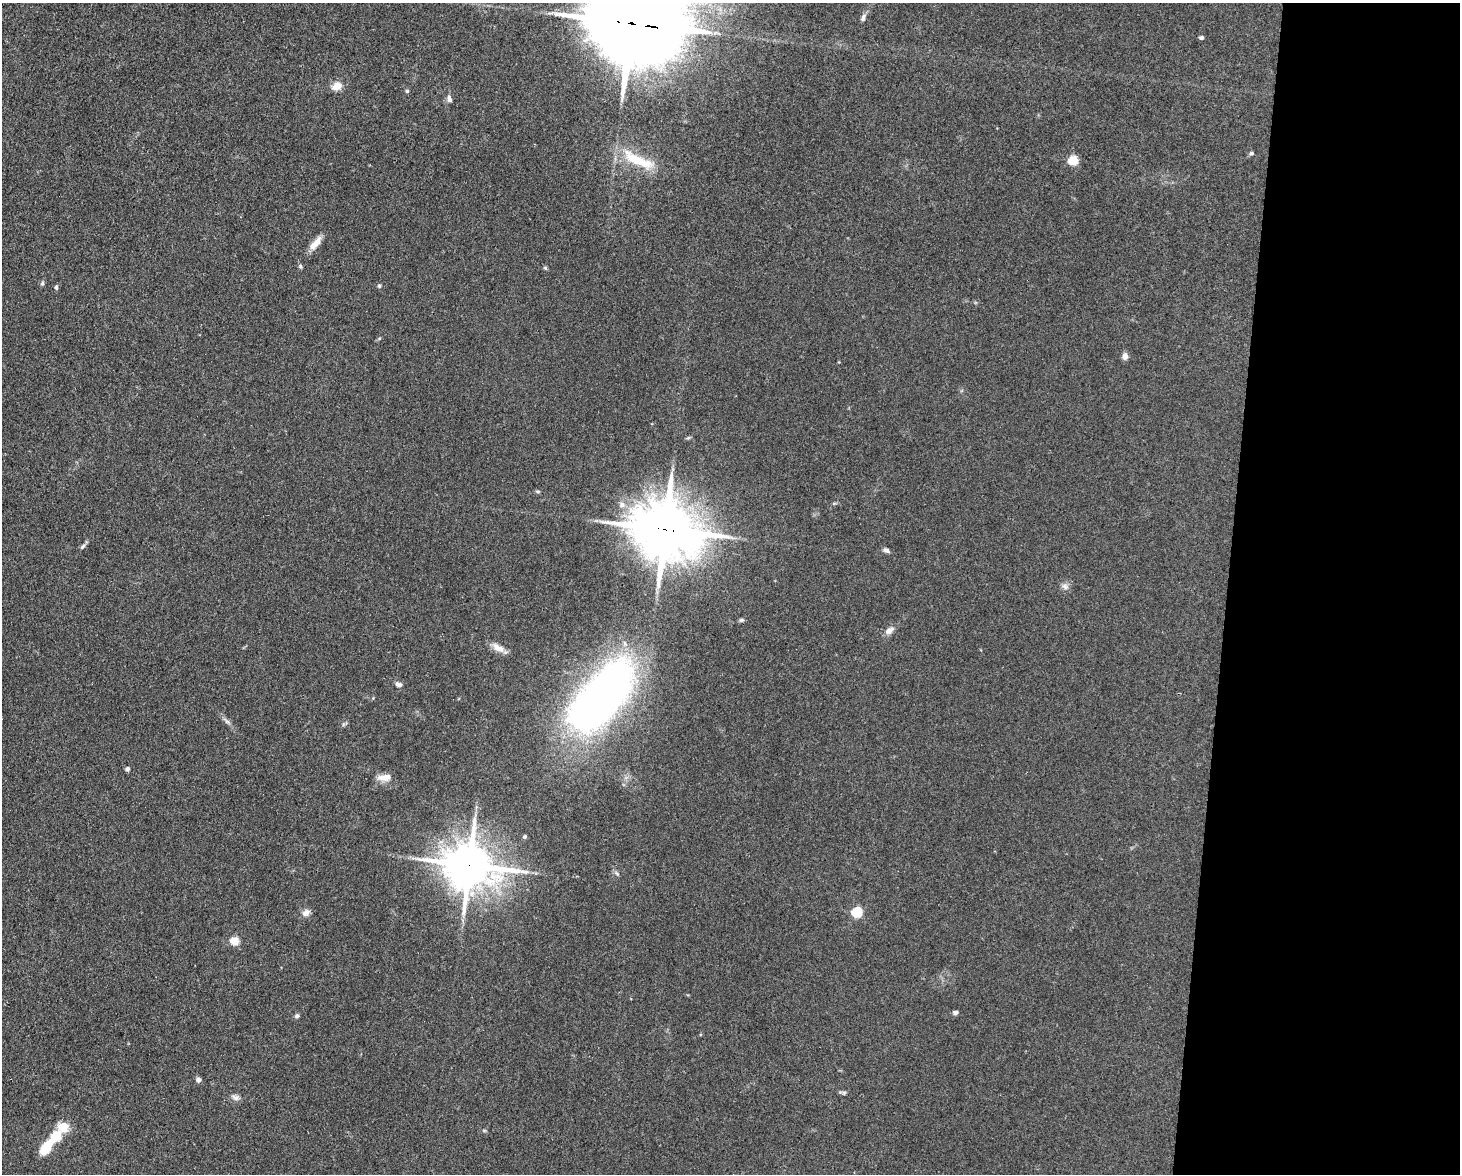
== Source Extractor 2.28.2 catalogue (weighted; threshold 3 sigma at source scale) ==
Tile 9 of 3 x 4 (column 3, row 3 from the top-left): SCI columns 3140-4597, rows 1173-2344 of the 4709 x 4691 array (HDU 1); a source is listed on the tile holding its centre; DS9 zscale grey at full resolution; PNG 1462 x 1176 px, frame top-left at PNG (2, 3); no overlay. Shown black and unused: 16% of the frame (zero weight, under 3 of 4 exposures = <1% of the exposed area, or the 3 px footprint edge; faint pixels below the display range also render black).
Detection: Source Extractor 2.28.2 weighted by HDU 2 'WHT'; one run over the whole footprint, this tile lists its part. Background 0.0813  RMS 0.0062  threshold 0.0278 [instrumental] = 3 sigma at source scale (4.5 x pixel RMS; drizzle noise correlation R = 1.50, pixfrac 1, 0.05/0.05 arcsec/px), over >= 5 px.
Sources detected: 48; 3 inside a brighter object's white glare — not listed; the other 45 listed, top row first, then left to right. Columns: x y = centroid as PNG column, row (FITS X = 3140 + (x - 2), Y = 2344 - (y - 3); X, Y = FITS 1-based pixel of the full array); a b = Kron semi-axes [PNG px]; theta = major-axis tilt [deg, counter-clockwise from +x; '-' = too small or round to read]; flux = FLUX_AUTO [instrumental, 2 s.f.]
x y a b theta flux
863 18 10 5 79 2
632 23 22 7 -8 12000
1201 38 5 4 - 1.3
337 86 13 9 22 5.8
407 91 4 4 - 0.98
449 99 10 6 -79 2.1
1251 153 6 5 - 1.2
638 160 48 13 -25 24
1073 160 5 5 - 36
315 243 19 8 49 6.6
300 266 5 5 - 0.98
545 268 5 4 - 0.96
42 283 6 5 - 1.1
379 286 6 5 - 0.96
56 287 6 4 90 1.1
1125 356 8 6 -87 3.1
688 438 6 4 18 0.84
538 491 7 3 -9 0.79
622 505 9 8 - 3.4
665 529 20 16 -16 4800
83 546 9 4 45 1.3
886 550 8 6 -31 1.8
1065 586 10 7 -29 2.5
741 620 7 5 15 1.1
889 631 10 7 48 4
498 648 20 8 -30 5.5
398 684 8 5 -20 2.4
598 699 74 40 58 360
227 721 9 5 -44 1.8
127 769 6 5 - 1.3
385 777 17 8 4 5.7
524 837 4 4 - 1.3
469 865 15 13 -9 2700
617 873 7 4 -45 1.2
857 912 5 5 - 45
306 913 9 8 - 3.8
234 941 5 5 - 26
955 1012 7 5 11 1.5
297 1016 6 5 - 1.3
198 1080 7 6 - 1.8
844 1093 6 5 - 1
236 1097 11 7 -17 2.6
63 1127 14 13 - 9.6
484 1131 6 4 0 0.75
46 1147 14 7 56 23
Overlapping masked pixels (flux is a lower limit): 3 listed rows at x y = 632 23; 665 529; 469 865